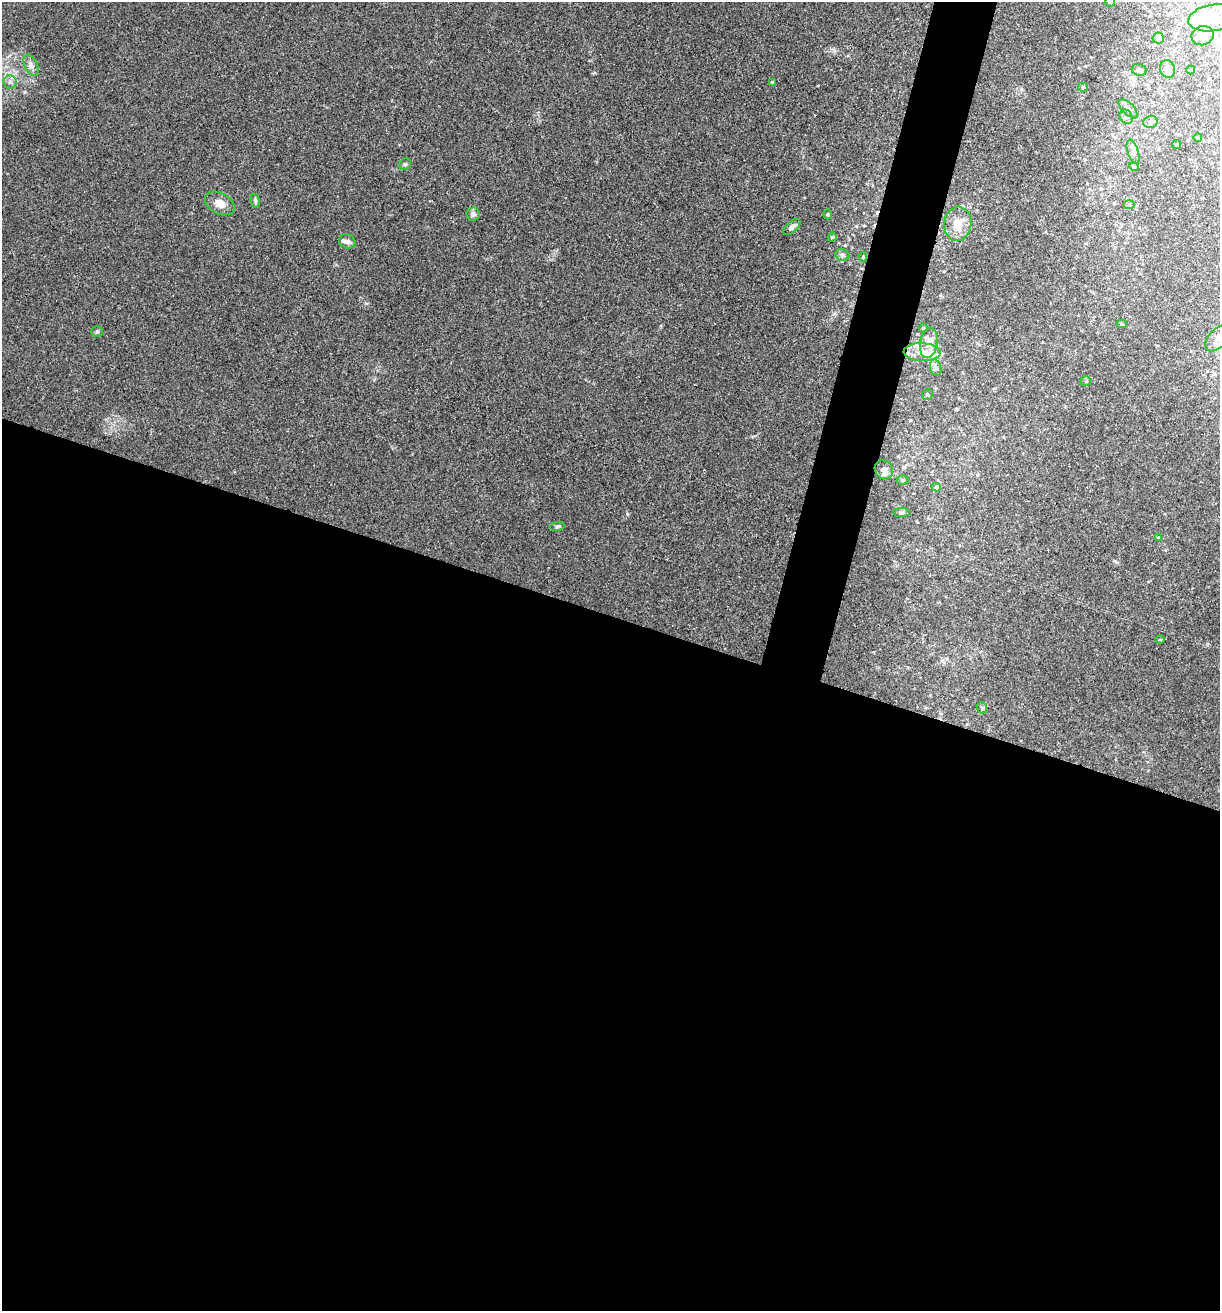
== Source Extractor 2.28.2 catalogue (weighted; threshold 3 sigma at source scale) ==
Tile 14 of 4 x 4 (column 2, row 4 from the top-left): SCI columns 1348-2565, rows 4-1312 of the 5257 x 5239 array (HDU 1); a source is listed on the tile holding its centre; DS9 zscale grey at full resolution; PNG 1222 x 1313 px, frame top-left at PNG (2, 2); each listed source drawn as its Kron ellipse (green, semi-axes under 4 px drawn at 4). Shown black and unused: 56% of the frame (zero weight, under 2 of 3 exposures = <1% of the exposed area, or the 3 px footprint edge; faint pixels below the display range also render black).
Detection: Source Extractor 2.28.2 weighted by HDU 2 'WHT'; one run over the whole footprint, this tile lists its part. Background 0.0851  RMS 0.0082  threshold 0.0369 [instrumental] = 3 sigma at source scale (4.5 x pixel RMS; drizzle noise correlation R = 1.50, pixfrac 1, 0.05/0.05 arcsec/px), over >= 5 px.
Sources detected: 55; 4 inside a brighter object's white glare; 1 cosmic-ray / hot-pixel residue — neither listed nor drawn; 3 inside a brighter listed object's ellipse — not listed separately; the other 47 listed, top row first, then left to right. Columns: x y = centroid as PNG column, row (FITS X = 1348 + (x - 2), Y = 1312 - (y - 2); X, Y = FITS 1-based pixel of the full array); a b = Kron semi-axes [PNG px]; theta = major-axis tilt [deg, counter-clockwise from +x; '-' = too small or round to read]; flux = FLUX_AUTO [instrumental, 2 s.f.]
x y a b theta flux
1110 2 5 4 - 1.2
1213 18 25 13 9 19
1203 36 11 9 17 9.3
1158 38 5 5 - 3.4
31 65 11 6 -65 3.5
1167 69 9 7 -71 3.6
1139 70 7 6 - 1.8
1191 70 4 4 - 0.74
10 82 7 6 - 2.8
772 82 3 3 - 3.3
1083 87 5 4 - 0.96
1128 109 12 5 -45 3.2
1126 117 7 6 - 2.3
1150 122 7 5 14 2.3
1198 138 4 3 - 0.81
1176 145 4 4 - 1.1
1133 152 12 5 -73 3.2
405 164 6 5 - 1.5
1134 167 5 3 - 0.8
255 201 7 4 -81 1.6
220 203 16 10 -28 7.9
1129 204 6 4 1 1.1
473 214 6 6 - 2.3
827 214 5 3 - 0.84
958 224 17 13 83 15
792 227 10 5 41 3.2
832 237 4 4 - 0.93
347 241 8 7 - 2.9
842 255 7 5 -18 1.9
863 257 4 4 - 1.2
1122 324 5 4 - 1.2
923 328 4 4 - 0.89
97 331 6 5 - 1.4
1218 338 16 9 46 7.5
929 343 15 8 80 7.7
922 352 18 9 -3 14
936 368 8 5 -74 2.4
1086 381 5 5 - 1.1
927 395 5 5 - 1.5
884 470 10 8 -46 4.5
903 480 5 4 - 1.3
936 487 5 4 - 1.6
902 513 8 4 0 1.5
557 526 8 4 9 1.3
1158 537 3 3 - 1.9
1160 639 4 3 - 0.7
982 708 6 5 - 1.5
Isophote crosses this tile's border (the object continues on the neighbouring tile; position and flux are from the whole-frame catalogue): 2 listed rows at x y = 1110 2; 1218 338
Unlisted compact peaks at least as high as the median listed source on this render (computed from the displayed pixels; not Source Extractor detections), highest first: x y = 627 514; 1115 561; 818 86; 594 73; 374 380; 833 314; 367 303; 753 436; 1021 89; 848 55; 956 409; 834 50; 940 295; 661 326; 856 226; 845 245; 873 652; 336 265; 944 271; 1148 582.